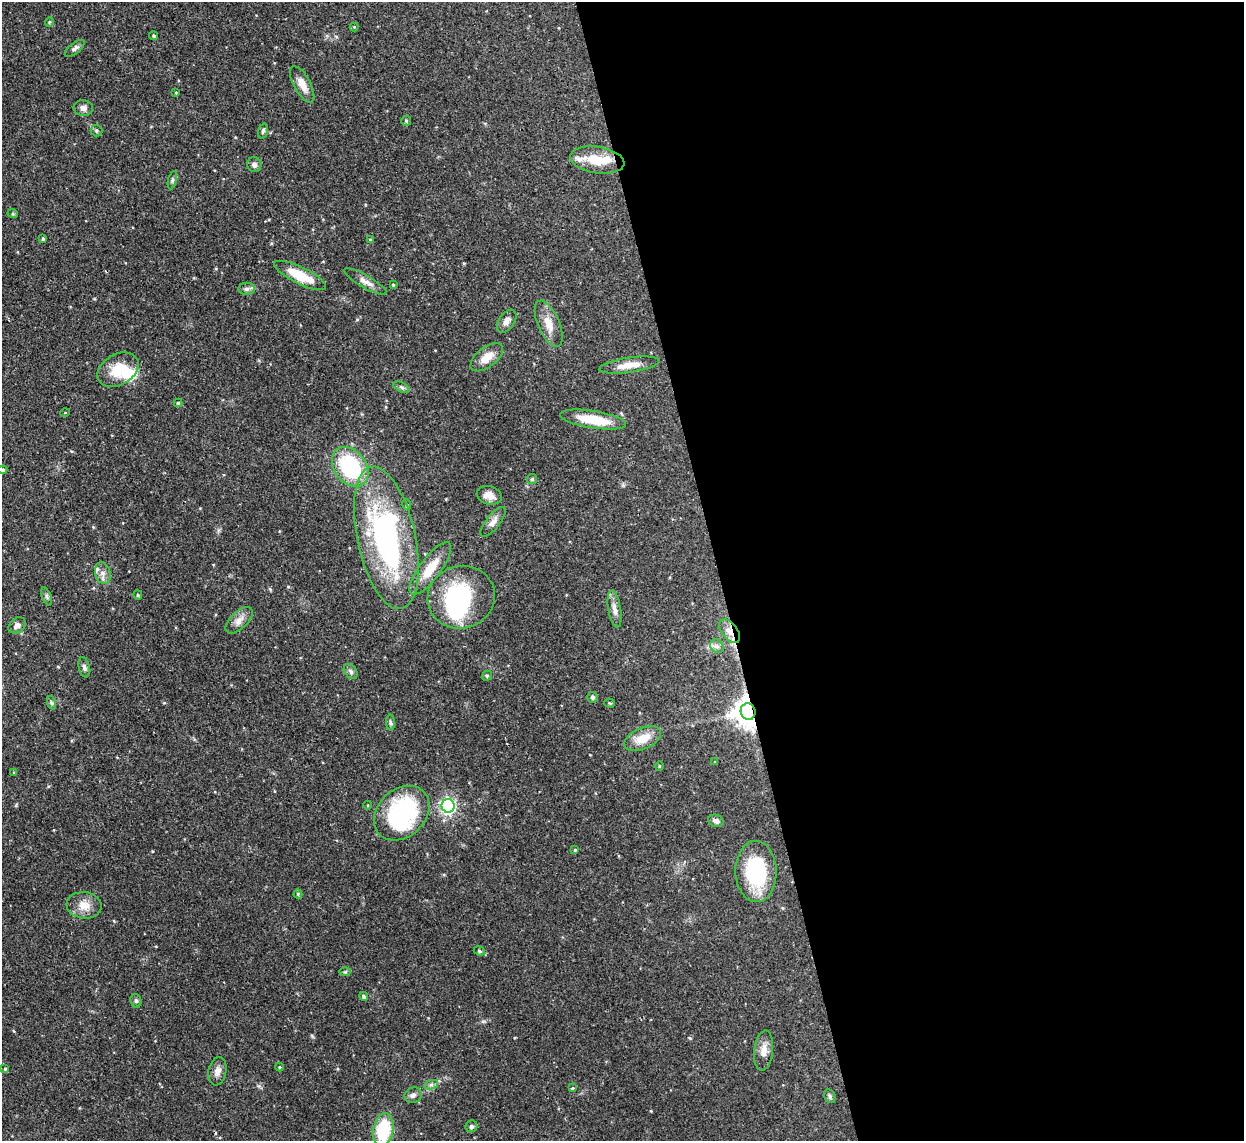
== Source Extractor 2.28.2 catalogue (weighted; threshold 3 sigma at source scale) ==
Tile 8 of 4 x 4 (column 4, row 2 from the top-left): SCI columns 3728-4969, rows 2423-3561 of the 5000 x 4970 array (HDU 1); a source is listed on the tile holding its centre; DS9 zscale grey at full resolution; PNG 1246 x 1143 px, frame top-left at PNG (2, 2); each listed source drawn as its Kron ellipse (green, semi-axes under 4 px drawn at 4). Shown black and unused: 42% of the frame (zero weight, under 2 of 3 exposures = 2% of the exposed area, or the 3 px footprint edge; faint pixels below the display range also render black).
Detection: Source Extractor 2.28.2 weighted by HDU 2 'WHT'; one run over the whole footprint, this tile lists its part. Background 0.0761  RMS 0.0042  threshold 0.019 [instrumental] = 3 sigma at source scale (4.5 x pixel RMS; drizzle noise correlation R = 1.50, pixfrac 1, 0.05/0.05 arcsec/px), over >= 5 px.
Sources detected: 86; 1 inside a brighter object's white glare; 2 cosmic-ray / hot-pixel residue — neither listed nor drawn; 3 inside a brighter listed object's ellipse — not listed separately; the other 80 listed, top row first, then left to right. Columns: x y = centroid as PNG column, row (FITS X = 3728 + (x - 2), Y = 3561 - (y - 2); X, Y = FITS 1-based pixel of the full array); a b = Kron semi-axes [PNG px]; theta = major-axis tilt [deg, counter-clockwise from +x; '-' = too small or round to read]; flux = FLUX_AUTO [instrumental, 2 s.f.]
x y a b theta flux
49 22 4 4 - 0.5
354 27 4 4 - 0.36
154 36 4 4 - 0.61
75 48 12 5 39 1.3
302 84 20 8 -62 4.4
176 92 4 3 - 0.28
83 108 10 8 -6 1.9
406 121 5 5 - 0.5
96 130 6 6 - 0.69
263 131 8 4 74 0.86
597 160 27 13 -9 9.9
254 165 7 7 - 1.4
172 180 9 4 77 0.79
13 214 5 3 - 0.41
43 239 4 3 - 0.65
370 240 4 4 - 0.44
300 275 28 8 -26 12
365 281 24 6 -29 3
393 285 3 3 - 0.34
247 289 8 6 0 1.1
507 321 13 7 54 2.1
549 324 25 10 -66 5.8
487 357 19 10 38 5.4
630 365 30 7 8 5.6
118 370 22 15 31 11
402 387 9 4 -26 0.91
178 403 4 4 - 0.55
65 413 5 3 - 0.3
593 420 33 8 -9 12
350 467 22 15 -53 36
3 470 5 4 - 0.53
532 479 5 5 - 0.63
489 495 13 9 -16 3.3
406 505 5 4 - 0.63
493 522 18 7 51 2.4
386 538 72 29 -78 91
430 568 32 10 53 9.1
103 573 11 7 -73 2.4
138 595 5 4 - 0.53
47 596 9 4 -69 0.89
461 597 34 31 17 41
614 609 19 6 -80 2.8
239 620 17 8 44 3.1
17 625 9 7 39 2
730 631 14 8 -51 3
717 646 7 6 - 1.2
84 667 10 5 -75 1.2
351 672 8 6 -53 1.1
487 676 5 5 - 0.55
592 697 5 5 - 0.94
52 703 7 4 -70 0.61
610 703 5 4 - 0.52
748 711 8 7 - 550
390 722 8 4 -88 0.73
643 739 19 10 24 7.3
715 762 4 4 - 0.32
659 766 4 4 - 0.48
14 773 4 4 - 0.42
368 805 4 3 - 0.32
448 806 7 6 - 110
402 813 31 23 43 56
716 821 8 6 -22 1.5
575 850 4 4 - 0.54
756 872 30 20 -88 36
298 894 4 4 - 0.53
84 905 17 13 -6 5
479 951 6 4 -22 0.53
345 972 6 4 2 0.47
363 996 5 4 - 0.8
136 1001 7 5 -76 0.81
764 1051 20 9 83 3.8
279 1067 4 4 - 0.4
5 1069 4 3 - 0.49
217 1071 14 9 79 2.6
431 1085 7 4 18 1
572 1088 3 3 - 0.44
413 1095 9 7 26 1.5
830 1096 7 5 -64 0.98
471 1126 6 5 - 1.2
383 1130 17 10 80 21
Overlapping masked pixels (flux is a lower limit): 3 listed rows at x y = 386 538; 730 631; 748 711
Isophote crosses this tile's border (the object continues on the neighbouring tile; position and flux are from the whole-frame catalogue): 1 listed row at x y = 3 470